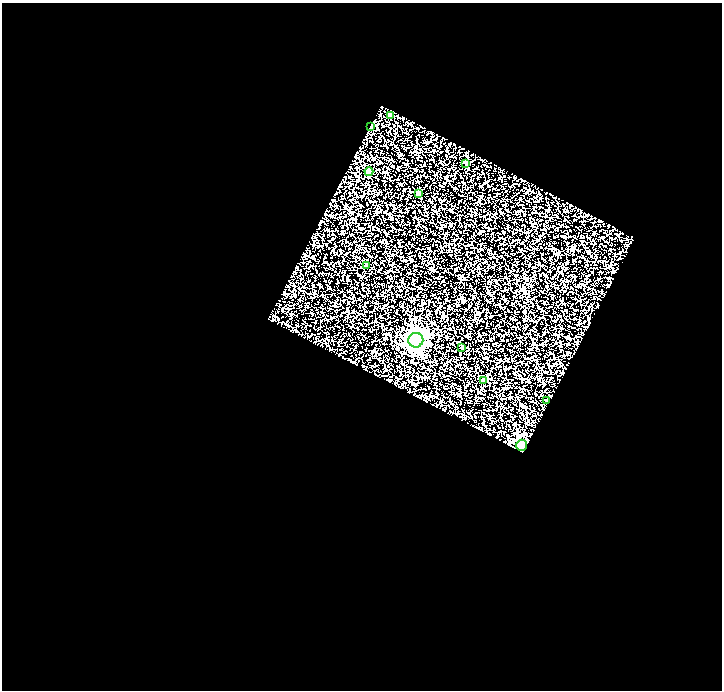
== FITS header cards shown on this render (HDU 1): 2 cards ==
NAXIS1  =                  720
NAXIS2  =                  688

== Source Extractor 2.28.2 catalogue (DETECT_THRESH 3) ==
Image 720 x 688 px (HDU 1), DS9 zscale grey, 1 PNG px = 1 image px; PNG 724 x 692 px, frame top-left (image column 1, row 688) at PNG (2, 3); each listed source drawn as its Kron ellipse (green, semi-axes under 4 px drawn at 4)
Background 0.152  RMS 0.2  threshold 0.595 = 3 sigma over >= 5 px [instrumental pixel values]
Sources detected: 11; all 11 listed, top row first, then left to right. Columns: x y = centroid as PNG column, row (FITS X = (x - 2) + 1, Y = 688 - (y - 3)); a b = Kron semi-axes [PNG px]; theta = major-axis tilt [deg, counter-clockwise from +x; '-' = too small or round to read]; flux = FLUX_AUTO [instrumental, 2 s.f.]
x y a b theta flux
391 115 4 4 - 42
371 127 3 2 - 11
466 163 3 3 - 26
369 172 4 4 - 240
419 194 4 4 - 74
366 265 3 3 - 32
416 340 7 7 - 6400
462 347 3 3 - 41
483 380 4 4 - 88
547 401 4 3 - 24
521 445 6 5 - 3300